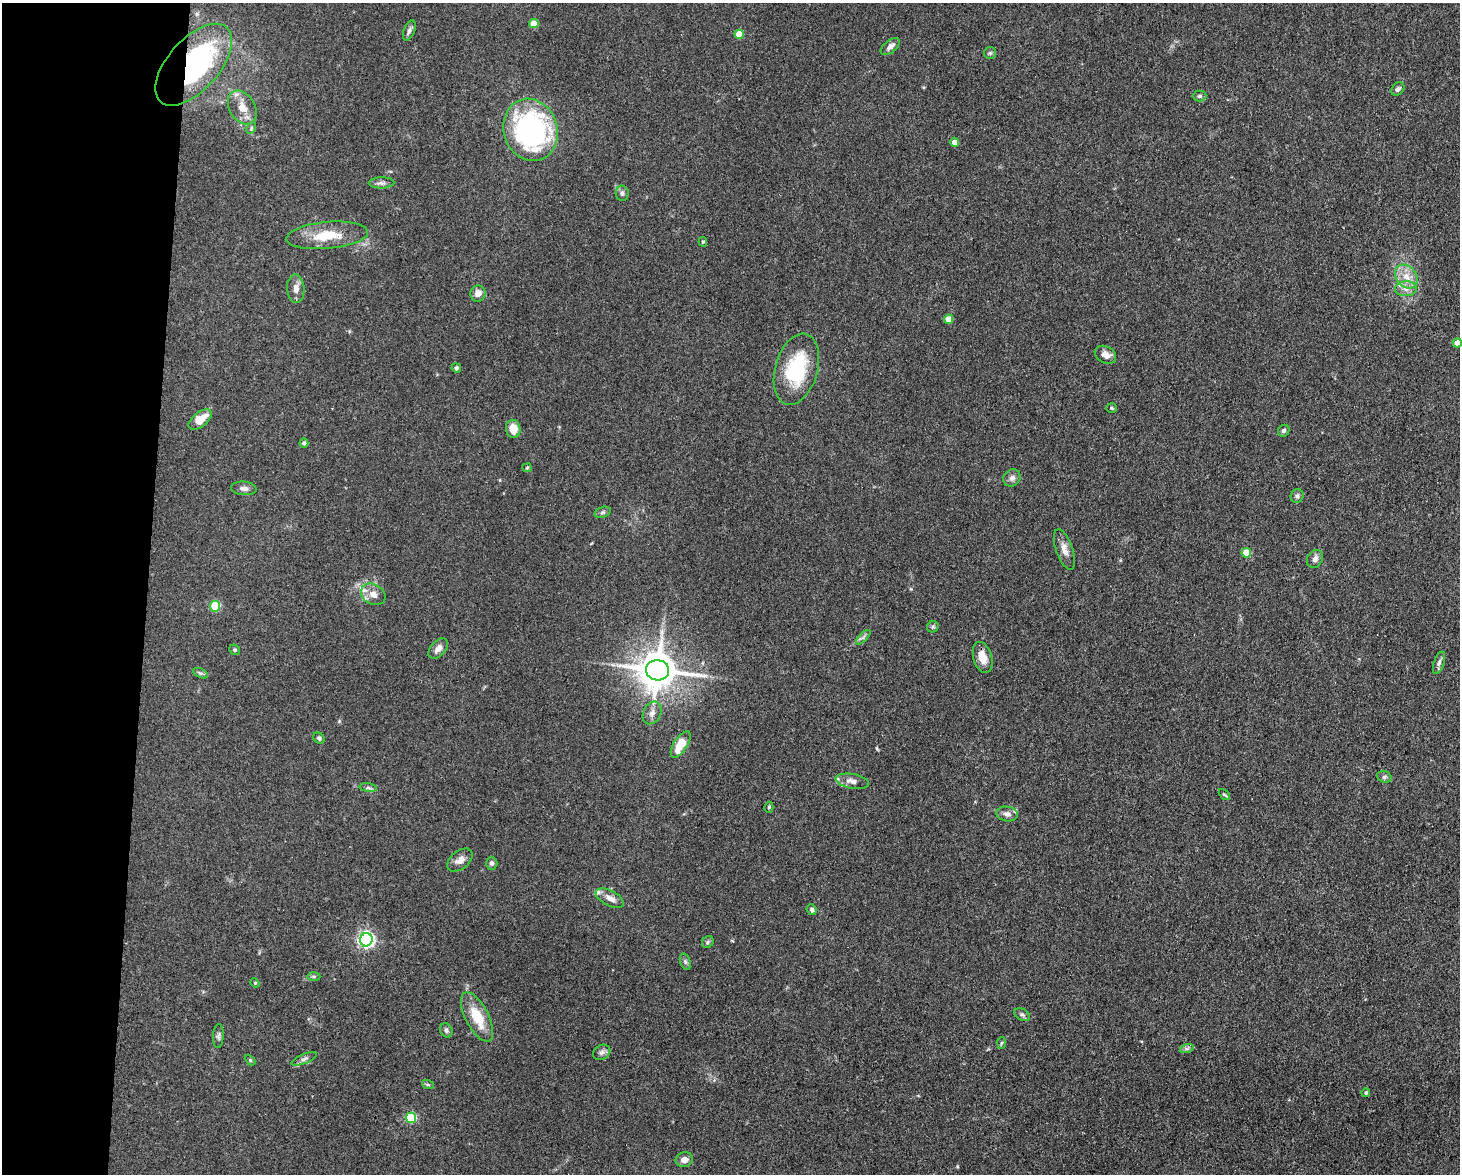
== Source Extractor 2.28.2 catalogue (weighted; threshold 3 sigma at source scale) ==
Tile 4 of 3 x 4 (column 1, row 2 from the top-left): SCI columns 224-1681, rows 2345-3516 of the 4709 x 4691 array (HDU 1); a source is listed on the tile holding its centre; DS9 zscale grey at full resolution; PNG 1462 x 1176 px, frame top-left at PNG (2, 3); each listed source drawn as its Kron ellipse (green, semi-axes under 4 px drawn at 4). Shown black and unused: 10% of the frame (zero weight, under 3 of 4 exposures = <1% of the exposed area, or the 3 px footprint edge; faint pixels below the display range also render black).
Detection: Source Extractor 2.28.2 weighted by HDU 2 'WHT'; one run over the whole footprint, this tile lists its part. Background 0.0813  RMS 0.0062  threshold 0.0278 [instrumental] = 3 sigma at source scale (4.5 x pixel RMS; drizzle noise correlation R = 1.50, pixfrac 1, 0.05/0.05 arcsec/px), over >= 5 px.
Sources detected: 85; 1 inside a brighter object's white glare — neither listed nor drawn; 5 inside a brighter listed object's ellipse — not listed separately; the other 79 listed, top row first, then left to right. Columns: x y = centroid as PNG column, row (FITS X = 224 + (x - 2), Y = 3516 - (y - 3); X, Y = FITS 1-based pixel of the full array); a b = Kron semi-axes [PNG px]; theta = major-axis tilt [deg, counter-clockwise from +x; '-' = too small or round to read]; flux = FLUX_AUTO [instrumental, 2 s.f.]
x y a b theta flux
534 24 5 4 - 11
409 30 11 5 69 1.9
739 34 4 4 - 15
890 47 11 6 40 3.1
990 53 6 6 - 1.1
194 65 50 25 48 100
1398 89 7 5 45 2
1199 96 7 5 0 1.2
242 107 18 13 -58 8.8
251 128 6 4 61 0.94
531 130 31 27 -71 120
955 142 4 4 - 5.6
381 183 13 5 1 2.1
622 193 7 6 - 1.8
327 235 41 13 5 19
703 242 5 4 - 0.98
1406 276 13 10 -51 7.5
296 289 14 8 -86 4
1406 289 11 7 2 3.6
478 294 8 7 - 4.1
949 319 4 4 - 9.4
1457 343 4 4 - 7.3
1105 355 11 8 -29 4.1
456 368 5 4 - 1.6
796 369 36 21 74 43
1111 408 5 4 - 0.82
200 419 14 7 38 9.8
513 429 9 7 -78 8.3
1284 431 6 5 - 1.5
304 443 4 4 - 1.6
527 468 5 4 - 0.64
1012 478 9 8 - 2.5
244 488 13 7 -5 2.5
1297 496 7 6 - 1.5
603 512 8 5 19 1.3
1064 549 21 8 -71 4.9
1246 553 5 5 - 16
1315 559 9 7 60 2.8
373 594 13 10 -30 4.7
215 606 5 5 - 31
933 627 6 5 - 1.1
863 637 9 3 45 1.3
438 648 12 7 48 3.8
235 650 5 5 - 1.1
983 657 16 9 -74 7.9
1439 663 12 5 71 2
658 670 11 10 - 1600
200 673 8 4 -26 1.2
652 713 12 8 61 3.4
319 738 6 5 - 1.4
681 744 15 6 57 14
1384 777 7 5 -21 1.4
852 781 17 7 -10 4.2
368 788 9 4 -8 1.2
1224 794 6 3 -46 0.77
769 807 5 4 - 1.1
1007 814 11 7 -10 2.8
460 860 14 9 38 4.3
492 863 6 5 - 1.6
610 898 15 7 -27 4.5
812 910 5 5 - 1.5
366 940 6 6 - 200
708 942 6 5 - 1.1
685 962 8 5 -71 1.4
314 976 6 4 0 0.85
255 983 5 4 - 0.65
1022 1015 8 5 -28 1.6
477 1017 27 11 -63 17
446 1030 7 6 - 1.5
218 1036 12 5 87 1.7
1001 1043 6 4 87 0.79
1187 1048 7 4 19 1.3
602 1052 9 7 31 2.1
304 1059 13 5 23 2.3
250 1060 6 4 -45 0.79
428 1085 6 4 -19 0.8
1366 1093 4 4 - 0.99
411 1118 5 5 - 43
684 1160 9 7 13 3.8
Overlapping masked pixels (flux is a lower limit): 1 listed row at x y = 194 65
Isophote crosses this tile's border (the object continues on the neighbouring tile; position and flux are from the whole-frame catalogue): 1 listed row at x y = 1457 343